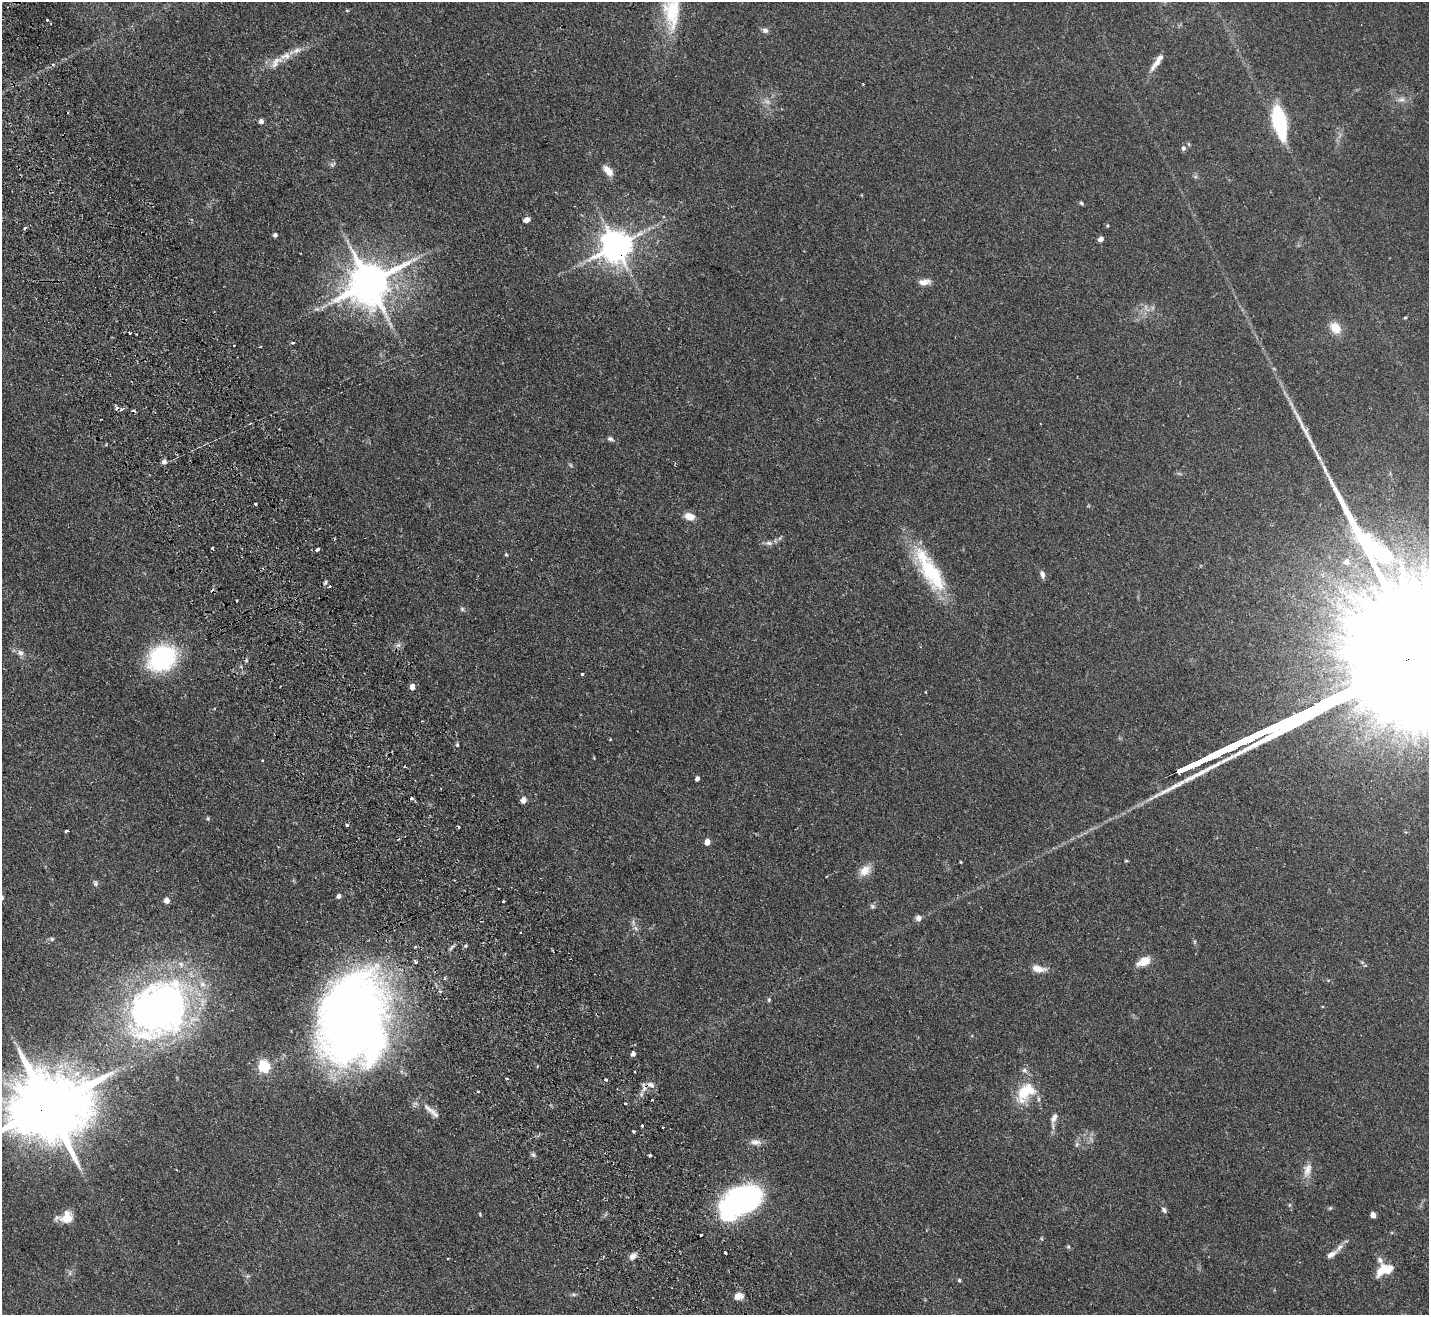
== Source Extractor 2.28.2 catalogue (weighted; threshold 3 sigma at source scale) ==
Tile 11 of 4 x 4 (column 3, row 3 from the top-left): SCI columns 2909-4335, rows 1634-2946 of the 5815 x 5758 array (HDU 1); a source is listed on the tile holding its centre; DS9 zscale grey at full resolution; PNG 1431 x 1317 px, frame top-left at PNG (2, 2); no overlay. Shown black and unused: <1% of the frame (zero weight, under 2 of 3 exposures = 3% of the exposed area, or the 3 px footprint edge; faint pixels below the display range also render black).
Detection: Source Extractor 2.28.2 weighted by HDU 2 'WHT'; one run over the whole footprint, this tile lists its part. Background 0.0802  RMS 0.0065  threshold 0.0291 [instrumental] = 3 sigma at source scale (4.5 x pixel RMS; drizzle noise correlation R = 1.50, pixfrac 1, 0.05/0.05 arcsec/px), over >= 5 px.
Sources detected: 129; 4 too faint to see at this stretch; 11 cosmic-ray / hot-pixel residue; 2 long thin detections or spike segments (spike, bleed or trail) — not listed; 4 inside a brighter listed object's ellipse — not listed separately; the other 108 listed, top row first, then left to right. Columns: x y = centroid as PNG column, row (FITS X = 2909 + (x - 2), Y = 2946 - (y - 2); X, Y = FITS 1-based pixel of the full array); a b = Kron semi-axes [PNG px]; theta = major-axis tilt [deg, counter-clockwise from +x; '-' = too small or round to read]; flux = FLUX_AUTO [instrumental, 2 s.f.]
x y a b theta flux
347 10 5 3 - 0.54
672 12 55 24 85 44
47 20 3 3 - 0.8
765 30 7 6 - 2.2
297 50 15 7 21 4.3
1157 62 26 6 55 6
275 64 22 9 36 6.8
863 84 2 2 - 0.41
1401 99 11 6 5 2.8
261 121 5 4 - 2.7
1279 121 24 9 -77 80
1183 148 6 5 - 2
332 164 9 5 30 1.4
608 171 14 7 -47 6
1081 203 5 4 - 1
527 220 7 5 23 2.8
1108 226 5 3 - 0.58
275 235 4 4 - 2.2
1101 239 5 5 - 2.9
616 246 9 9 - 1200
924 282 13 7 8 5.1
369 283 13 12 - 2300
316 309 9 4 0 1.8
1405 318 3 3 - 0.93
1335 328 13 10 -54 9.6
129 333 3 2 - 0.92
292 342 3 3 - 2.5
234 346 3 2 - 0.96
610 439 9 6 -20 1.6
164 461 7 6 - 1.8
255 504 3 3 - 1.5
689 516 10 7 -19 7.6
769 543 11 6 -6 2.4
212 548 3 3 - 0.87
317 549 4 3 - 2.4
506 554 5 4 - 0.75
1346 562 7 7 - 3.9
930 570 61 18 -59 47
1042 574 9 5 -73 2.5
325 582 7 4 70 1.2
462 609 6 5 - 1.1
398 645 7 5 -42 1.6
20 653 9 8 - 2.5
162 658 19 15 35 97
582 674 3 3 - 2.1
412 687 5 4 - 4.9
610 739 4 3 - 0.52
457 745 5 4 - 0.77
594 758 3 3 - 0.47
262 760 3 2 - 0.66
697 779 4 4 - 2.4
523 800 5 5 - 5.8
208 818 6 4 -90 0.72
347 825 3 3 - 1.4
66 831 3 3 - 0.91
707 842 5 4 - 7
865 870 17 11 48 7.1
95 883 9 6 -72 1.4
339 896 4 4 - 2.5
167 900 5 5 - 3.9
503 901 3 3 - 1.3
918 918 7 7 - 2.8
635 928 8 6 -37 1.9
52 939 7 5 -15 1.1
465 946 5 4 - 0.91
1144 961 15 8 24 9.3
415 962 4 3 - 1.8
1038 969 18 8 -11 6.2
769 1000 6 4 88 0.93
159 1009 67 53 42 290
353 1019 91 68 82 520
633 1054 4 4 - 2.7
264 1067 6 5 - 68
1024 1070 9 7 -45 2.2
634 1072 3 3 - 1.4
507 1078 3 3 - 1.5
606 1079 3 3 - 2.2
650 1085 11 7 -17 3
644 1087 14 6 -87 3.2
1026 1091 29 18 38 22
625 1103 3 2 - 0.81
49 1106 23 17 20 7800
429 1109 25 7 -38 5.6
1054 1118 14 7 68 3.4
642 1125 3 3 - 1.9
663 1127 3 2 - 0.63
634 1131 3 3 - 1.7
755 1142 15 8 -6 4
533 1155 7 5 -30 1.2
650 1156 3 3 - 1.8
1307 1170 21 10 73 6.1
739 1202 43 25 30 140
1290 1205 6 4 89 0.86
1330 1208 6 4 44 0.81
1164 1210 8 5 -51 1.5
480 1214 4 3 - 0.6
1373 1215 5 4 - 6.1
66 1217 18 12 17 9.5
1042 1239 5 3 - 0.59
1068 1247 6 4 -69 0.89
725 1253 3 2 - 1
1331 1254 16 7 32 3.6
632 1256 8 7 - 3.5
1387 1269 15 10 -5 10
247 1276 8 3 5 0.87
959 1280 4 4 - 1
574 1294 8 5 -19 1.2
738 1296 10 8 13 4.5
Overlapping masked pixels (flux is a lower limit): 4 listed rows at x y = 616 246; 353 1019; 644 1087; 49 1106
Isophote crosses this tile's border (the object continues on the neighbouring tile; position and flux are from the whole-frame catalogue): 2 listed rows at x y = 672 12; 49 1106